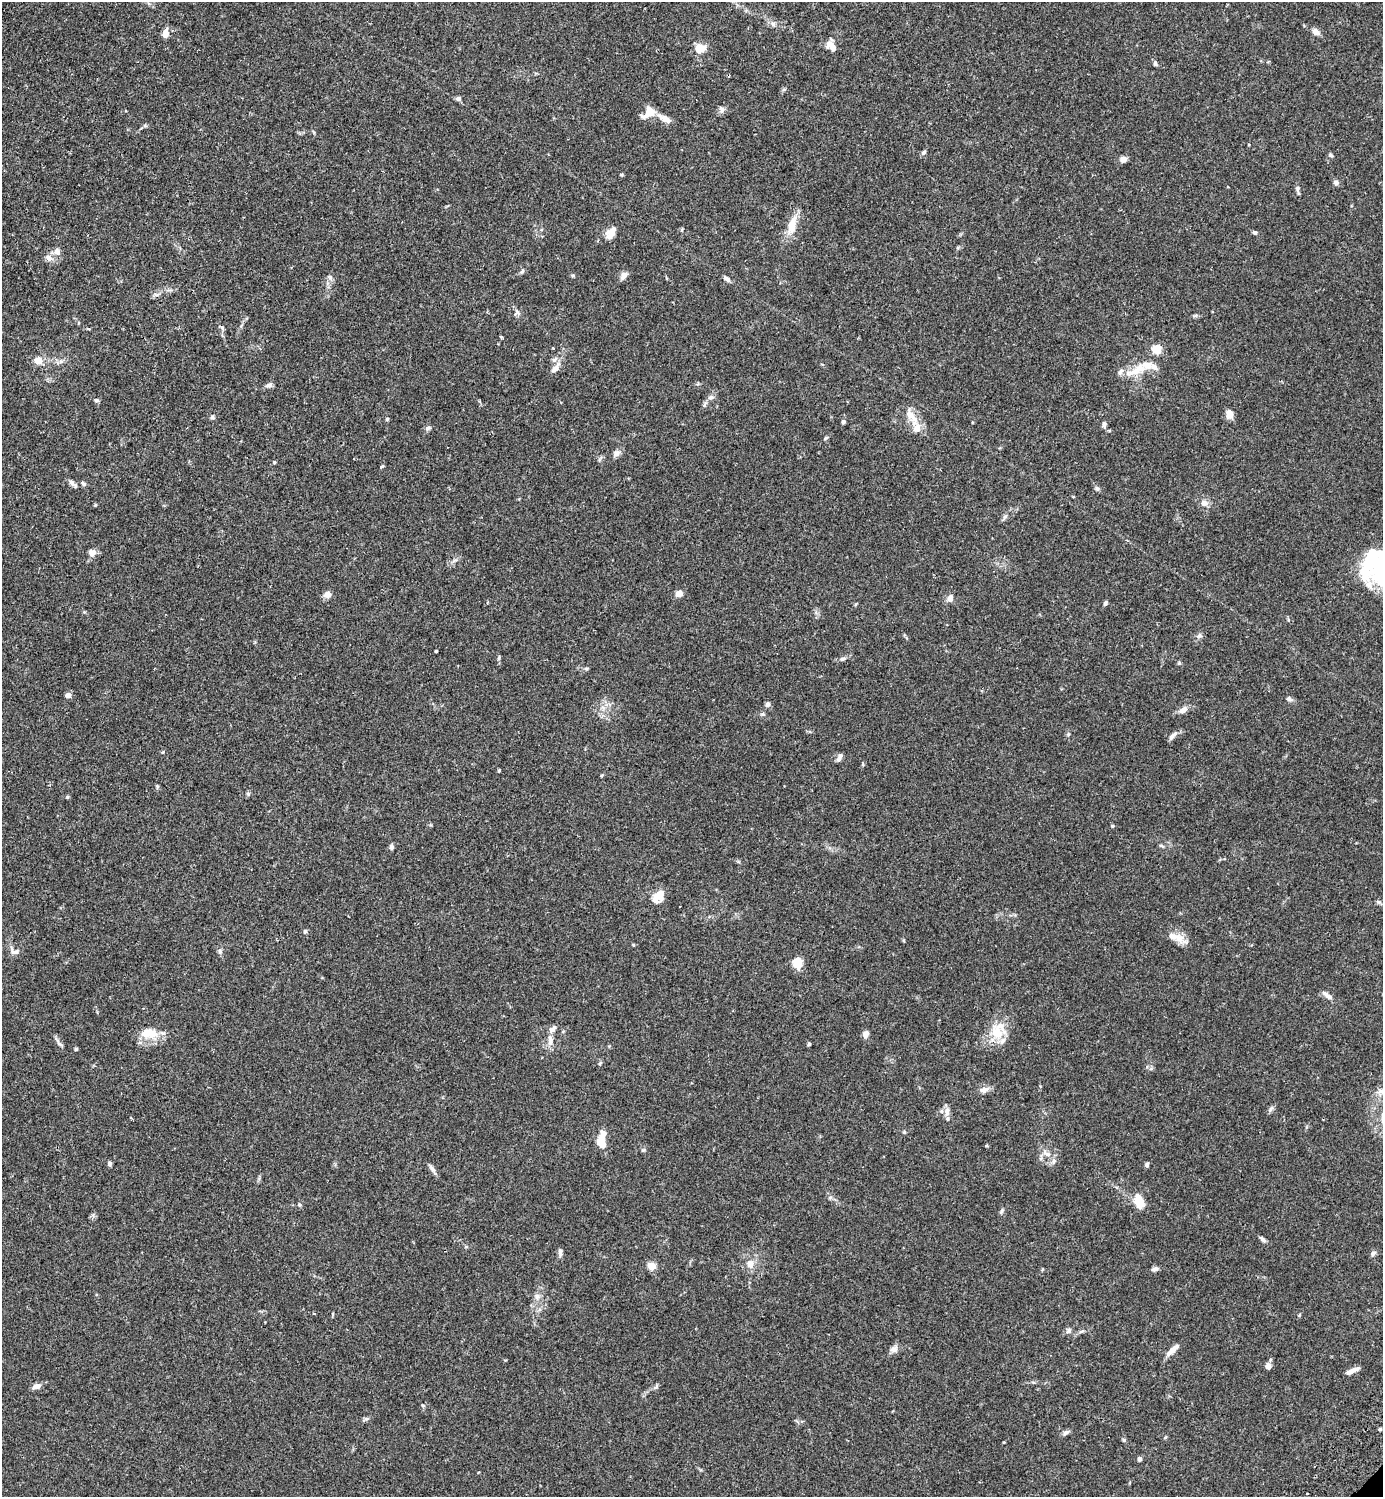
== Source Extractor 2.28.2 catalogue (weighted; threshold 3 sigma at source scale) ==
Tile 11 of 4 x 4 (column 3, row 3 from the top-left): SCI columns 3106-4486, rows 1539-3033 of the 6070 x 6069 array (HDU 1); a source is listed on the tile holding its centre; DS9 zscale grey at full resolution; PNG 1385 x 1499 px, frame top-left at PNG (2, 2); no overlay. Shown black and unused: <1% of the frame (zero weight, under 2 of 3 exposures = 3% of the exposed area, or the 3 px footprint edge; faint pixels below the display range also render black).
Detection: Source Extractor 2.28.2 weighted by HDU 2 'WHT'; one run over the whole footprint, this tile lists its part. Background 0.091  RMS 0.0057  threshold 0.0255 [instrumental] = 3 sigma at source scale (4.5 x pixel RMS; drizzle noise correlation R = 1.50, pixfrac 1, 0.05/0.05 arcsec/px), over >= 5 px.
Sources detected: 143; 8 inside a brighter listed object's ellipse — not listed separately; the other 135 listed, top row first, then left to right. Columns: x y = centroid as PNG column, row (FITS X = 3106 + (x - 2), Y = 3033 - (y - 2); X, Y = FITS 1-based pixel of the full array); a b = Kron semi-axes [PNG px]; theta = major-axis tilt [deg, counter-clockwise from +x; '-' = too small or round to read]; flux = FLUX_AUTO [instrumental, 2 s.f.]
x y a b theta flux
773 24 6 6 - 1.5
1316 32 10 7 -36 2.6
165 33 8 5 86 5.3
831 46 13 7 -49 4.8
699 48 12 9 10 7.2
1155 63 7 5 -70 1.1
458 99 6 5 - 1.6
722 109 8 6 -66 1.6
649 112 14 9 36 8.6
666 119 18 7 -29 4.2
923 152 6 5 - 1.3
1331 155 6 4 -35 0.97
1123 159 7 6 - 2.8
1336 182 7 6 - 1.5
1297 188 7 6 - 1.4
792 226 24 11 77 8.8
1255 232 6 4 -23 1.2
611 233 16 10 52 5
57 251 11 8 -84 2.9
49 258 11 8 -42 2.8
522 271 7 5 61 1
573 276 5 4 - 0.69
624 276 11 7 55 2.7
727 279 10 5 -41 1.6
517 312 10 4 -51 1.4
222 327 6 5 - 0.99
501 337 3 2 - 0.9
553 348 3 2 - 0.58
1157 349 7 7 - 9.3
38 360 11 10 - 4.3
555 368 16 8 51 3.7
1136 370 32 10 25 11
269 385 10 6 20 1.7
711 397 8 6 15 1.6
97 400 5 5 - 1.1
1229 414 11 8 -76 3.4
911 415 27 10 -51 7.3
212 417 6 5 - 0.88
387 419 4 4 - 0.75
843 422 5 4 - 1.1
1104 424 9 5 77 1.1
428 428 8 5 9 1.2
826 438 8 4 26 0.83
616 453 9 7 47 2.7
274 462 4 3 - 0.47
381 467 6 4 44 0.67
73 484 13 5 -41 2
83 484 7 5 -40 1.1
1097 488 7 5 -62 1.1
1073 496 4 3 - 0.43
1204 503 9 7 -27 3
95 505 5 4 - 0.54
1005 517 9 5 45 1.3
92 553 8 8 - 3.2
1371 558 49 19 67 27
454 560 10 3 21 1.2
327 594 8 8 - 3.1
679 594 8 7 - 3.6
950 599 7 6 - 3.5
1105 603 6 5 - 1.1
856 604 5 3 - 0.52
1199 636 7 6 - 1.5
436 651 3 3 - 0.62
499 658 6 4 72 0.86
843 659 9 5 15 1.5
1179 663 5 5 - 0.72
586 668 6 4 0 0.79
68 695 7 6 - 2.2
1289 699 7 6 - 1.3
767 704 7 6 - 1.5
1183 710 10 7 33 3.2
1068 734 5 5 - 0.7
1173 736 14 5 48 2
163 752 5 4 - 0.57
840 756 10 6 52 1.9
499 771 4 3 - 0.6
602 775 4 3 - 0.59
157 786 6 4 -79 0.71
67 797 5 4 - 0.59
1112 826 5 4 - 0.66
1162 846 8 4 -27 0.87
391 847 7 5 -83 1.3
659 896 17 10 47 7.1
1379 902 7 4 -33 1.1
305 931 5 4 - 1
1179 938 17 11 -21 5.7
14 952 13 9 -12 2.7
220 952 8 6 -77 1.4
797 963 5 5 - 33
1327 995 16 6 -34 2.9
998 1031 25 22 53 14
151 1034 16 12 -5 8.3
866 1034 6 5 - 4
550 1040 17 7 89 3.9
59 1043 13 4 -56 1.8
809 1044 5 4 - 0.76
76 1049 5 4 - 0.65
600 1063 6 3 19 0.59
984 1090 12 8 18 2.8
1381 1092 14 7 -23 3.5
1271 1109 11 5 55 1.3
947 1111 12 7 87 3.1
904 1132 5 4 - 0.64
601 1143 11 8 -59 7.9
643 1150 6 5 - 0.72
1046 1153 15 6 -31 3.1
110 1164 6 5 - 1.1
1147 1165 6 5 - 1.1
432 1168 13 5 -56 2.1
1139 1201 16 9 -70 8.4
299 1204 5 5 - 0.79
1002 1211 9 4 52 0.92
1263 1239 9 5 -45 1.4
560 1252 10 5 -87 1.8
1373 1253 8 6 30 1.4
750 1264 13 10 -68 4.3
651 1266 5 4 - 16
1155 1269 8 5 26 1.9
537 1296 9 8 - 2.3
314 1313 4 3 - 0.53
332 1314 5 3 - 0.51
1068 1330 8 7 - 1.6
894 1349 11 9 23 2.5
1173 1350 19 6 42 4.2
1268 1366 8 7 - 2.2
1352 1371 16 5 26 3.1
36 1386 9 5 16 3.4
656 1387 9 4 36 1.1
423 1405 6 4 -1 0.65
365 1419 10 4 25 1.2
1380 1429 5 4 - 0.72
1065 1432 11 5 28 1.6
1124 1440 6 4 -71 0.74
1004 1442 4 3 - 0.44
1139 1459 4 4 - 1.8
Isophote crosses this tile's border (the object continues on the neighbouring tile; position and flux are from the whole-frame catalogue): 1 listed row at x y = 1381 1092
Unlisted compact peaks at least as high as the median listed source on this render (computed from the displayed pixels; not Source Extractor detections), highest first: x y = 330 277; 248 794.